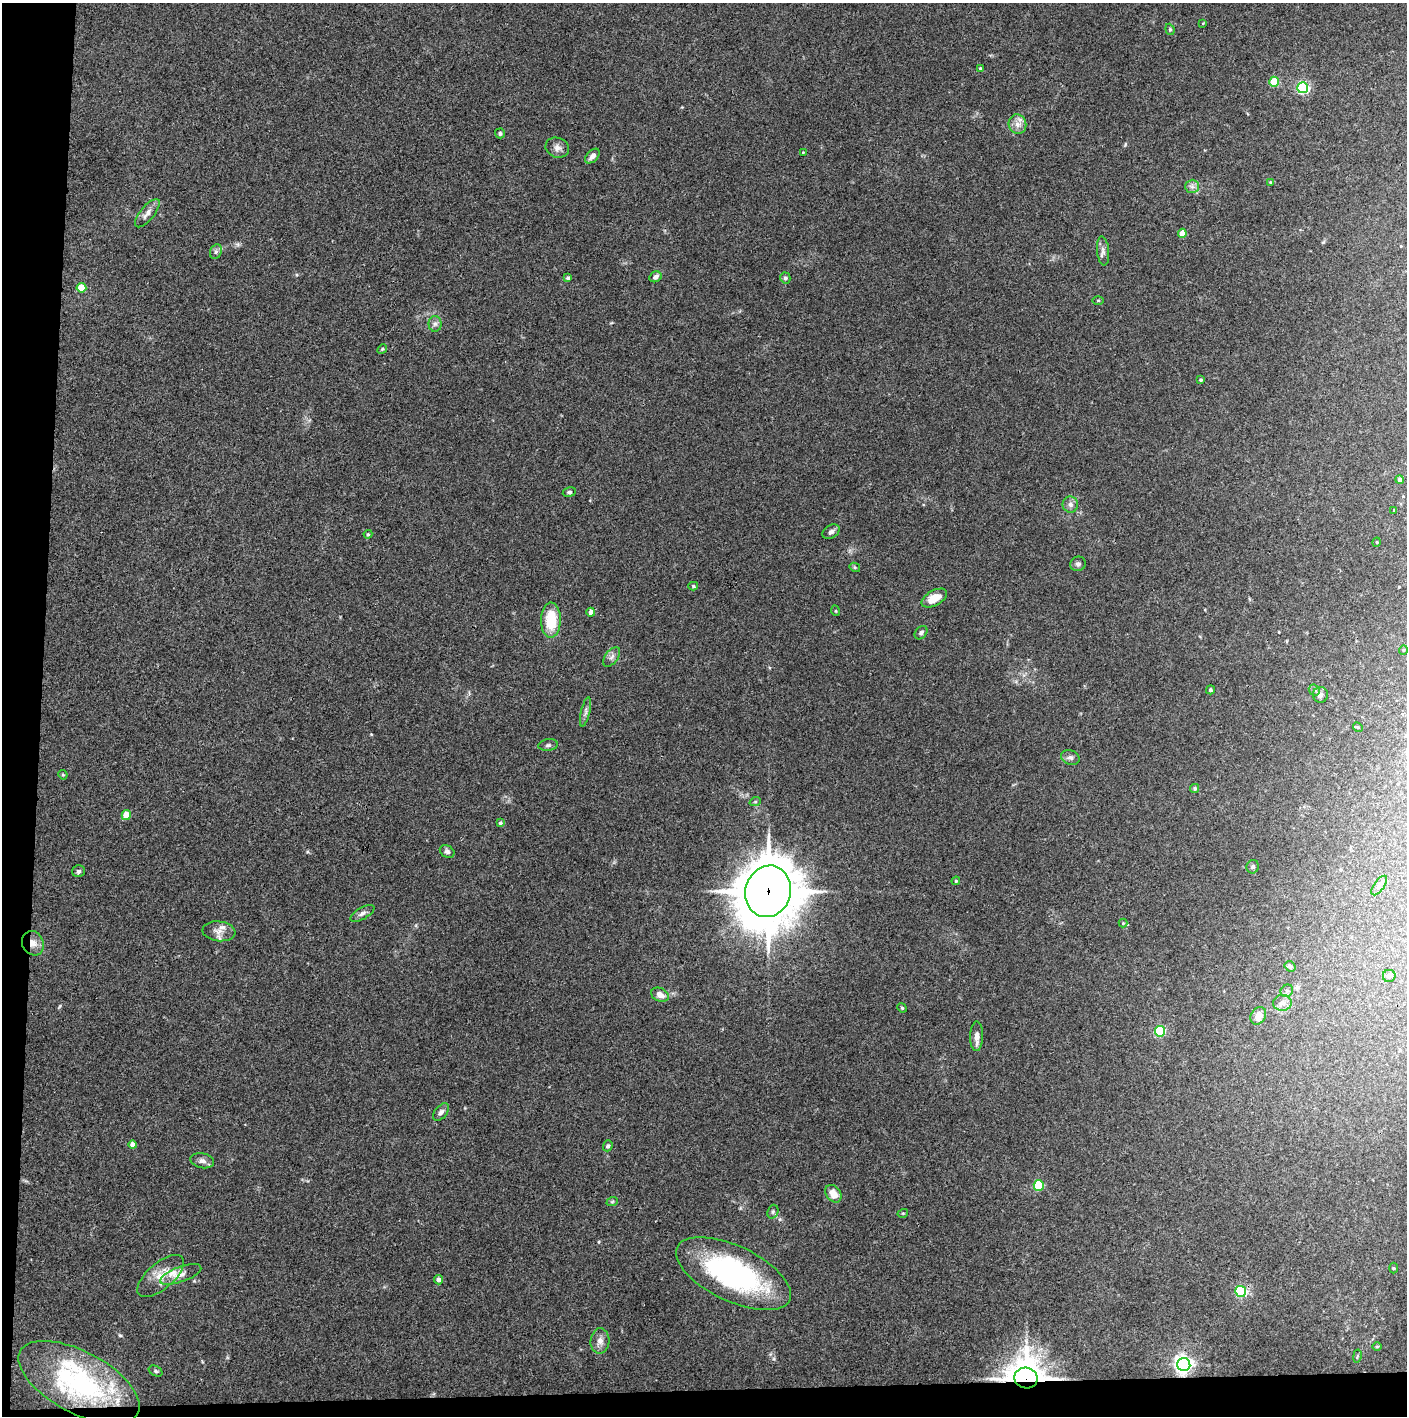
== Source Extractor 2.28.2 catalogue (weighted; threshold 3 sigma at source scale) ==
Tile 7 of 3 x 3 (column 1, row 3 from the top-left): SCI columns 2-1406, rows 1-1414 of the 4222 x 4244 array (HDU 1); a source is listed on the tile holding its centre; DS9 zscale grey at full resolution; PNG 1409 x 1418 px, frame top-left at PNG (2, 3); each listed source drawn as its Kron ellipse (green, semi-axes under 4 px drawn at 4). Shown black and unused: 5% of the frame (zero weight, under 3 of 4 exposures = <1% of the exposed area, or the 3 px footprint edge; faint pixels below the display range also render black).
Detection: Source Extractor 2.28.2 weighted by HDU 2 'WHT'; one run over the whole footprint, this tile lists its part. Background 0.0332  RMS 0.0045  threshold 0.02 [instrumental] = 3 sigma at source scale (4.5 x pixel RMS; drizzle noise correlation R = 1.50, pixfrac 1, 0.05/0.05 arcsec/px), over >= 5 px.
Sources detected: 97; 3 inside a brighter listed object's ellipse — not listed separately; the other 94 listed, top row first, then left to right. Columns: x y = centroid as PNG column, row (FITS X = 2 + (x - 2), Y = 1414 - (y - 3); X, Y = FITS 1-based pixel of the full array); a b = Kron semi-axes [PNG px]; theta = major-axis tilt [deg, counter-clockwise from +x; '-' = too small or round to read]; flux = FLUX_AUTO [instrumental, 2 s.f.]
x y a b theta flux
1203 23 4 3 - 0.34
1170 29 6 4 -70 0.59
980 68 3 3 - 0.49
1274 82 5 4 - 16
1303 88 5 5 - 66
1017 124 10 8 -74 2.9
500 133 5 5 - 1
557 148 12 10 -20 2.4
803 152 4 2 - 0.33
592 156 9 5 47 2.3
1270 182 4 3 - 0.42
1192 186 7 6 - 1.6
147 213 17 7 50 2.9
1182 233 4 4 - 6.3
1103 251 14 6 -85 1.9
216 252 7 5 68 1.2
655 277 6 5 - 1.6
568 278 4 3 - 0.66
785 278 5 5 - 1.2
81 288 5 5 - 7.5
1098 300 6 4 0 0.5
435 324 8 6 90 1.4
382 349 5 4 - 0.61
1201 380 3 3 - 0.73
1400 480 4 4 - 1.6
569 492 6 4 9 0.89
1070 505 8 8 - 1.7
1394 510 3 3 - 0.31
831 532 9 6 32 1.6
368 534 4 4 - 0.45
1377 542 5 3 - 0.36
1078 564 8 7 - 1.2
855 567 5 4 - 0.52
693 586 5 4 - 0.57
934 598 14 7 29 6.8
836 611 5 3 - 0.39
591 612 4 4 - 3.1
551 620 17 10 89 15
921 633 7 5 52 1.3
1403 650 5 3 - 0.38
612 657 11 6 53 1.7
1210 690 4 4 - 0.83
1314 690 6 5 - 0.78
1320 695 7 7 - 1.7
585 712 15 4 77 1.7
1358 727 5 4 - 0.53
548 745 9 6 8 1.2
1070 758 10 7 -21 1.6
63 775 5 4 - 0.5
1195 788 5 4 - 0.71
755 802 6 3 19 0.49
126 815 5 4 - 8.3
500 823 4 4 - 0.75
447 851 8 6 -33 1.2
1253 867 7 6 - 0.93
78 871 6 6 - 1
956 881 4 4 - 0.49
1379 885 11 5 54 1.4
768 891 26 22 73 2200
362 913 13 5 30 1.6
1123 923 4 4 - 0.4
219 931 16 10 -6 3.7
33 943 12 10 -62 3.9
1290 966 5 5 - 1.3
1389 976 6 6 - 1.7
1287 991 7 6 - 1
660 995 9 6 -25 3.3
1282 1003 9 8 - 2
902 1008 5 4 - 0.51
1258 1016 9 7 56 4.7
1160 1031 5 5 - 35
977 1036 15 6 88 2.5
441 1112 10 6 49 1.7
132 1145 4 4 - 2.5
608 1146 5 4 - 1
202 1161 12 7 -12 1.9
1039 1185 5 5 - 33
833 1194 9 7 -53 4.8
612 1202 6 3 19 0.51
773 1212 7 5 70 0.9
903 1213 5 3 - 0.43
1393 1268 5 3 - 0.43
181 1274 22 7 20 3.7
733 1274 62 27 -25 85
161 1276 28 13 41 8.5
438 1280 4 4 - 1.8
1241 1291 5 5 - 44
600 1341 12 9 86 3
1377 1346 5 3 - 0.48
1357 1356 7 3 80 0.49
1184 1365 6 6 - 210
156 1371 7 5 -27 0.85
1026 1378 11 10 - 850
79 1382 67 30 -28 60
Overlapping masked pixels (flux is a lower limit): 5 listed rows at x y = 768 891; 33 943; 1241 1291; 1184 1365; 1026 1378